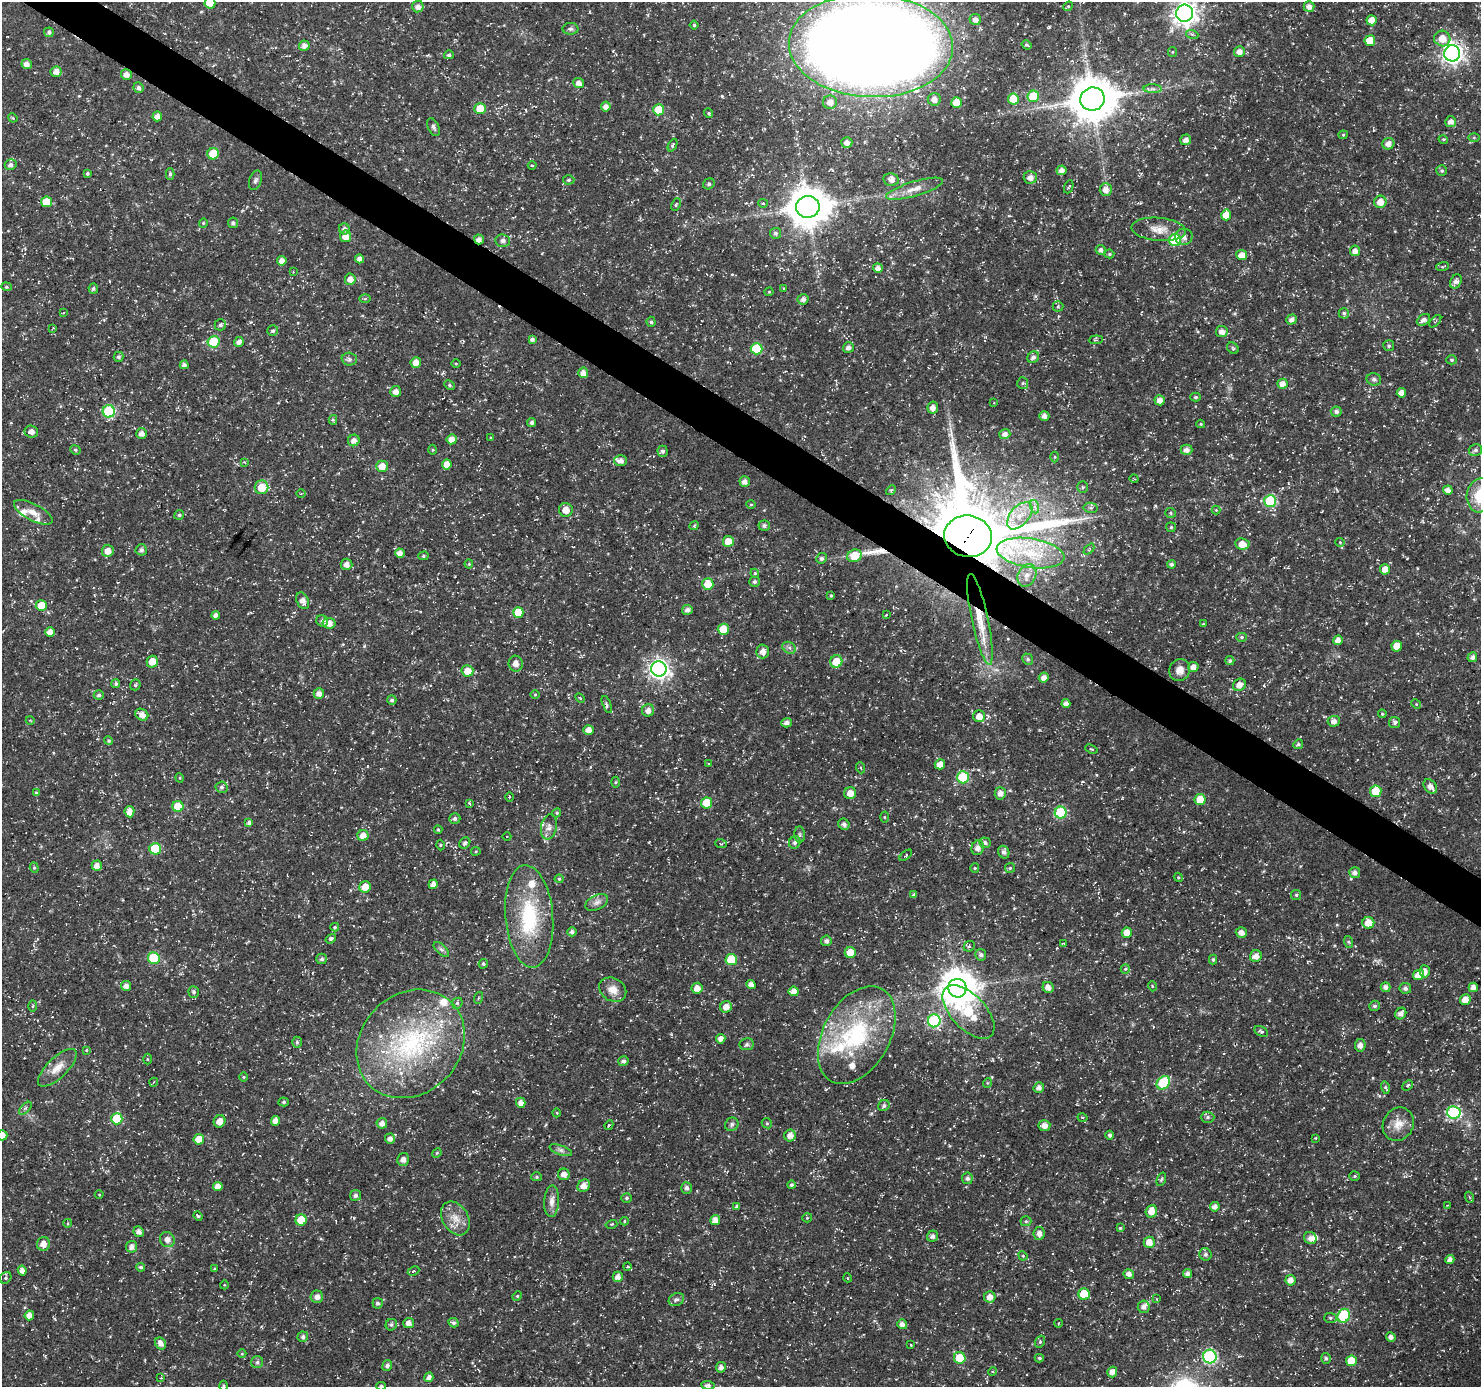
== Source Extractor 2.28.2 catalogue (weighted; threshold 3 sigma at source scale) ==
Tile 11 of 4 x 4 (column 3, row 3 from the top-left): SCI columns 3030-4508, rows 1606-2990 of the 5997 x 6050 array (HDU 1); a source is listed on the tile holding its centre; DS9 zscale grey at full resolution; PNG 1483 x 1389 px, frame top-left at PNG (2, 2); each listed source drawn as its Kron ellipse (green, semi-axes under 4 px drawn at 4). Shown black and unused: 3% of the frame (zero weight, under 3 of 5 exposures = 3% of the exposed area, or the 3 px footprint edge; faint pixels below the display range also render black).
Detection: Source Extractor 2.28.2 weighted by HDU 2 'WHT'; one run over the whole footprint, this tile lists its part. Background 0.0184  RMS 0.0022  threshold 0.0098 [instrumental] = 3 sigma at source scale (4.5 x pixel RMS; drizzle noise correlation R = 1.50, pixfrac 1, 0.0396/0.0396 arcsec/px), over >= 5 px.
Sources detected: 495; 2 inside a brighter object's white glare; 2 cosmic-ray / hot-pixel residue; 1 long thin detection or spike segment (spike, bleed or trail) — neither listed nor drawn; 16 inside a brighter listed object's ellipse — not listed separately; the other 474 listed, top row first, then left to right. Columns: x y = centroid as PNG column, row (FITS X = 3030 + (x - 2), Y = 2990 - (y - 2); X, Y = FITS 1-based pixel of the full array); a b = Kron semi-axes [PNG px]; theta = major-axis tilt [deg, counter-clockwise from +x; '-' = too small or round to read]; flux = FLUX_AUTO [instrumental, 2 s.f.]
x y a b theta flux
210 3 5 5 - 4.5
418 6 6 5 - 1.1
1068 6 5 4 - 0.26
1309 6 5 5 - 1.1
1185 13 8 8 - 180
975 19 6 5 - 1.1
1372 20 5 5 - 2.4
694 25 4 4 - 0.33
570 29 8 6 -1 0.5
49 32 5 4 - 0.56
1192 34 6 4 -19 0.36
1442 38 8 7 - 2.7
1370 41 5 5 - 4.7
871 45 82 52 -2 700
1027 45 5 3 - 0.31
304 46 5 5 - 1.2
1239 51 5 5 - 1.3
1172 52 5 4 - 0.24
1452 53 8 8 - 120
449 55 5 4 - 0.47
27 64 5 5 - 1.2
56 72 5 5 - 1.4
126 74 5 5 - 1.2
579 83 5 5 - 1.3
138 88 5 5 - 0.77
1153 89 9 4 0 0.66
1033 96 6 5 - 8
934 99 6 6 - 1.2
1013 99 5 5 - 5.2
1092 99 12 11 - 840
830 102 7 6 - 1.6
956 103 5 5 - 3
606 106 5 4 - 1.2
480 109 6 5 - 4.1
659 110 5 5 - 5.6
709 113 5 4 - 0.32
157 116 5 4 - 1.2
13 118 5 3 - 0.21
1451 122 5 5 - 1.1
433 127 9 5 -64 0.58
1343 135 4 4 - 0.21
1474 138 6 4 0 0.29
1443 139 5 3 - 0.23
1186 140 5 5 - 1.1
847 142 5 5 - 1.1
1388 144 6 5 - 1.3
673 145 7 4 64 0.34
213 154 6 5 - 5.7
11 165 6 5 - 0.79
532 165 4 3 - 0.19
1062 170 5 4 - 1.2
1442 171 5 5 - 0.4
87 174 4 3 - 0.37
170 174 5 4 - 0.38
1030 177 6 6 - 1.4
891 179 8 6 -10 1.1
255 180 10 6 71 0.59
569 180 6 4 3 0.37
709 184 6 5 - 0.45
1069 187 7 2 68 0.23
915 189 30 7 16 2.6
1106 189 6 6 - 1.5
47 202 5 5 - 3.9
1380 202 6 6 - 2.2
763 203 4 4 - 0.24
676 205 6 3 64 0.28
808 207 11 11 - 650
1226 215 5 5 - 2.6
203 223 5 4 - 0.25
233 223 5 5 - 0.61
344 229 5 5 - 1
1159 229 27 11 -5 3.2
775 233 5 5 - 0.58
345 236 5 5 - 2.1
1184 237 9 8 - 1.2
479 239 5 5 - 1.1
1175 240 6 6 - 13
503 241 7 6 - 0.94
1101 250 5 4 - 0.79
1355 251 5 5 - 1.2
1109 254 5 4 - 0.33
1242 255 5 5 - 2
359 259 4 4 - 1.2
282 261 5 4 - 1.6
1442 267 6 3 19 0.26
878 268 5 5 - 1.1
293 272 3 2 - 0.15
350 279 6 5 - 1.5
1456 281 7 5 64 1.1
6 287 5 4 - 0.31
93 288 5 5 - 0.44
783 288 4 3 - 0.19
769 292 4 4 - 0.23
365 299 6 4 2 0.27
803 299 5 5 - 0.96
1058 306 5 5 - 0.33
63 313 4 3 - 0.18
1344 313 5 5 - 0.42
1292 319 5 5 - 1
1423 320 7 5 34 0.95
1435 321 7 3 46 0.25
651 322 5 4 - 0.4
220 325 6 5 - 0.6
53 328 4 3 - 0.17
273 331 5 5 - 0.48
1222 331 6 5 - 1.3
532 339 4 4 - 0.68
1096 340 7 3 6 0.34
214 342 6 5 - 10
239 342 5 4 - 1.2
1389 346 5 5 - 0.41
848 348 5 5 - 0.93
1233 348 6 5 - 0.35
756 349 6 6 - 10
119 357 5 5 - 0.52
1033 357 6 5 - 0.81
349 359 7 6 - 0.65
1452 360 5 4 - 0.33
416 362 5 5 - 2
456 364 4 3 - 0.19
184 365 4 4 - 0.76
583 373 5 5 - 1.4
1374 379 7 6 - 0.6
1023 383 6 5 - 0.39
1283 384 5 5 - 1.5
449 385 5 4 - 0.37
396 391 5 5 - 1.1
1401 393 4 4 - 1.5
1196 397 5 4 - 0.39
1160 400 5 5 - 1.5
994 402 4 2 - 0.15
933 407 6 5 - 1.3
109 411 6 6 - 18
1336 411 5 5 - 0.81
1044 416 5 4 - 1
333 420 5 4 - 0.33
532 422 4 4 - 0.64
1201 424 4 4 - 0.23
31 431 7 6 - 1
142 434 5 5 - 1.3
1005 434 5 5 - 0.91
491 438 4 2 - 0.2
452 439 5 5 - 1.5
354 440 6 5 - 1.3
75 450 5 4 - 0.33
433 450 5 3 - 0.21
1186 450 6 5 - 1.2
1475 450 7 6 - 0.61
663 451 5 5 - 0.61
1055 457 5 3 - 0.23
621 461 6 5 - 1.2
244 462 4 2 - 0.16
447 464 5 4 - 2
382 466 6 5 - 2.2
1134 479 4 3 - 0.22
745 482 5 5 - 1.1
261 487 7 7 - 4
1083 487 5 5 - 0.34
891 490 5 4 - 0.29
1448 490 5 4 - 1.2
301 494 4 3 - 0.18
1480 495 17 13 80 6.7
1270 501 6 6 - 15
751 505 5 3 - 0.21
1035 507 7 4 -70 0.72
1091 508 7 5 -11 0.49
566 510 7 7 - 1.8
1216 510 4 4 - 0.19
33 512 21 8 -28 2.1
1170 513 5 5 - 0.37
179 515 5 4 - 0.43
1020 516 16 9 49 3.4
694 526 5 3 - 0.25
764 526 5 5 - 0.67
1171 527 5 5 - 0.33
968 536 24 20 -8 2900
728 541 5 5 - 3.2
1340 542 4 4 - 0.22
1242 544 7 5 -9 2.4
1089 549 6 4 46 0.28
141 550 5 5 - 0.69
108 551 6 6 - 1.7
400 553 5 4 - 1.2
1030 553 34 14 -8 10
423 556 5 4 - 0.33
854 556 7 6 - 3.9
821 558 5 5 - 0.57
347 564 6 5 - 1.1
469 564 4 4 - 0.23
1171 564 4 4 - 0.54
1385 569 5 5 - 1.8
755 573 4 4 - 0.27
1027 575 12 9 64 1.8
755 582 5 5 - 0.53
708 584 6 5 - 4.7
831 596 4 3 - 0.29
303 601 9 6 -66 1.4
41 606 5 5 - 3.8
687 610 5 5 - 0.88
518 612 5 5 - 4.5
216 615 4 4 - 0.89
886 615 4 2 - 0.2
980 619 46 8 -78 6.1
322 621 6 5 - 0.72
329 623 6 5 - 1.7
1203 624 4 3 - 0.21
723 629 5 5 - 4.5
50 632 5 4 - 1.5
1242 637 5 4 - 0.34
1338 640 5 4 - 1.3
1397 646 5 5 - 3
789 648 7 5 -30 0.61
763 651 7 6 - 1.2
1472 657 5 4 - 0.77
1028 659 6 5 - 0.41
836 661 6 6 - 4.4
1230 661 4 4 - 0.45
152 662 6 5 - 2.9
516 664 8 7 - 1.1
1193 667 5 5 - 1.5
659 669 8 7 - 110
1180 670 11 10 - 1.8
467 671 6 5 - 2.6
1044 678 5 5 - 1.3
116 684 4 4 - 0.41
135 685 5 5 - 0.37
1239 685 7 6 - 1.6
319 694 5 5 - 1.2
535 694 5 3 - 0.2
99 695 5 5 - 0.55
580 698 6 3 -45 0.25
392 700 5 4 - 0.53
1066 704 4 4 - 1
1416 704 5 4 - 0.23
607 705 9 4 -68 0.46
648 710 6 6 - 1.2
1382 714 4 4 - 0.24
142 715 7 5 -33 1.5
979 716 6 5 - 1.9
30 720 4 3 - 0.16
1334 721 6 5 - 1.2
786 723 5 4 - 0.87
1395 723 5 5 - 0.54
588 730 5 5 - 1.6
109 741 5 4 - 0.29
1298 744 5 4 - 0.38
1091 749 6 3 -21 0.24
709 764 4 3 - 0.21
940 764 5 5 - 1.8
861 768 5 3 - 0.23
963 777 6 6 - 14
180 778 5 3 - 0.21
615 782 5 3 - 0.25
1430 786 8 6 -49 1.4
221 787 6 6 - 0.54
1376 791 6 5 - 4.9
36 793 4 4 - 0.3
850 793 6 6 - 2.1
1000 793 6 5 - 1.1
509 797 4 3 - 0.22
1200 800 5 5 - 4.2
469 803 3 3 - 0.25
706 803 5 5 - 4.6
178 806 5 5 - 4.9
129 812 5 5 - 1.8
557 813 5 4 - 0.3
1061 813 6 6 - 14
884 817 5 3 - 0.21
455 818 5 5 - 0.7
249 823 4 4 - 0.6
844 824 6 5 - 0.75
549 827 13 7 79 1.3
438 830 4 3 - 0.26
363 835 5 5 - 1.7
800 835 8 5 -84 0.5
507 837 4 3 - 0.18
795 842 6 5 - 0.7
465 843 6 5 - 0.64
985 843 6 5 - 0.6
721 844 6 3 -19 0.28
440 845 5 3 - 0.23
978 848 7 6 - 1.2
155 849 5 5 - 9
476 851 4 4 - 0.24
1004 852 6 5 - 0.72
906 855 7 3 39 0.24
97 866 5 5 - 1.4
34 868 5 4 - 0.3
975 868 5 4 - 0.26
1010 868 5 5 - 0.28
1355 873 5 5 - 0.95
1178 877 5 3 - 0.21
559 879 4 4 - 0.27
433 884 5 4 - 1.4
365 887 6 5 - 2.7
914 895 4 4 - 0.43
1296 895 5 5 - 0.38
597 902 12 7 27 1.1
529 916 51 24 -85 17
1368 923 6 6 - 2.7
335 927 4 4 - 0.27
572 932 4 4 - 0.76
1241 932 5 5 - 1.3
1127 933 5 5 - 2.4
331 939 6 4 34 0.53
826 941 5 5 - 0.77
1349 942 6 4 -70 0.28
1063 943 3 2 - 0.19
969 946 6 5 - 0.41
441 949 9 5 -44 0.58
850 952 5 5 - 3.2
981 955 6 5 - 0.65
1256 956 6 5 - 1.4
154 958 6 6 - 11
322 959 5 5 - 0.58
731 959 6 5 - 7.5
1213 960 5 4 - 0.37
483 964 5 4 - 0.37
1125 969 5 4 - 0.29
1425 971 6 5 - 1.4
1418 975 6 5 - 2.3
751 984 4 4 - 1.3
126 986 5 5 - 1
1152 986 5 3 - 0.2
1048 987 6 5 - 1.4
1386 987 5 5 - 0.94
1473 987 5 4 - 1.2
697 988 5 5 - 1.7
957 988 9 9 - 460
1405 988 5 5 - 0.68
613 990 14 11 -31 2.4
794 991 5 5 - 1.6
194 992 6 5 - 0.54
478 998 6 4 70 0.28
1465 1000 5 5 - 2
457 1003 6 5 - 0.41
33 1006 5 3 - 0.24
1374 1006 5 5 - 0.51
726 1007 6 5 - 1.8
969 1012 33 17 -46 18
1401 1013 6 5 - 1.2
934 1021 6 6 - 20
1261 1031 7 4 -28 0.42
857 1035 53 33 61 26
721 1039 4 4 - 1.4
297 1042 5 5 - 0.4
411 1044 58 49 45 39
747 1044 7 6 - 0.46
1360 1045 6 5 - 1
86 1050 4 3 - 0.2
147 1059 5 3 - 0.21
623 1061 5 5 - 0.67
57 1068 25 10 44 2.9
244 1077 4 4 - 0.25
154 1082 4 3 - 0.19
987 1083 5 3 - 0.18
1163 1083 7 6 - 11
1407 1085 6 4 43 0.33
1039 1088 5 5 - 1.1
1385 1088 6 4 -76 0.35
284 1102 5 4 - 0.33
521 1103 5 4 - 1.3
884 1106 6 5 - 0.53
25 1108 8 3 45 0.37
1454 1112 6 6 - 23
557 1113 4 3 - 0.17
1082 1117 5 4 - 0.29
1208 1117 7 5 -1 0.56
117 1119 5 5 - 7.6
219 1121 6 5 - 1.7
275 1121 5 4 - 1.5
382 1123 5 5 - 1.3
767 1123 5 4 - 0.31
732 1124 7 6 - 0.5
1398 1124 17 15 61 2.8
609 1125 5 4 - 0.3
1044 1126 6 5 - 1.5
2 1135 5 5 - 1.7
1110 1135 4 4 - 0.52
790 1136 6 5 - 1.4
1316 1138 3 3 - 0.18
199 1139 5 5 - 2.9
390 1139 5 5 - 1.1
561 1150 12 4 -19 0.73
437 1153 5 4 - 0.24
403 1159 6 5 - 0.87
564 1174 6 5 - 1.3
1355 1176 5 4 - 0.29
537 1177 5 4 - 0.36
967 1178 5 5 - 0.71
1161 1179 7 4 70 0.35
791 1185 4 4 - 0.45
218 1186 5 4 - 1.7
584 1186 7 5 45 1.8
687 1188 6 5 - 0.74
99 1195 4 3 - 0.16
355 1195 5 5 - 0.66
1469 1197 5 3 - 0.26
627 1198 5 5 - 0.41
552 1201 16 7 87 1.5
1448 1205 3 2 - 0.16
737 1207 4 4 - 0.61
1215 1207 5 4 - 1.1
1151 1211 6 5 - 2.1
198 1216 5 4 - 0.28
455 1218 18 13 -59 3
807 1218 5 4 - 0.23
301 1220 5 5 - 4.6
715 1220 5 5 - 1.4
624 1221 4 4 - 0.22
1026 1221 5 5 - 0.32
68 1223 4 3 - 0.17
611 1224 6 3 16 0.25
1120 1228 4 4 - 0.3
139 1232 5 5 - 0.93
1039 1233 6 5 - 1.1
933 1236 6 5 - 0.81
1310 1238 6 6 - 1.2
167 1239 8 7 - 1.3
1149 1242 5 5 - 2
43 1244 7 6 - 1.7
132 1247 6 5 - 1.1
1205 1254 6 6 - 0.57
1023 1256 5 4 - 0.22
1450 1260 4 4 - 0.89
141 1267 4 4 - 0.43
627 1267 4 3 - 0.2
214 1269 3 3 - 0.22
22 1270 5 4 - 1.2
414 1271 6 4 26 0.29
1187 1273 4 4 - 0.83
1129 1274 5 5 - 1.1
618 1277 5 5 - 1.2
6 1278 6 5 - 0.41
848 1278 4 3 - 0.18
1291 1280 5 5 - 1.5
224 1285 4 3 - 0.17
1084 1294 6 5 - 6
517 1296 5 4 - 0.27
317 1297 6 6 - 1.1
990 1297 5 5 - 1.4
1156 1299 4 2 - 0.15
676 1300 8 6 31 0.6
378 1303 5 5 - 0.56
1144 1307 6 6 - 1
29 1315 5 4 - 1.5
1344 1316 7 6 - 13
1330 1318 6 5 - 0.37
409 1323 5 5 - 1.1
453 1323 5 4 - 0.57
1059 1323 4 3 - 0.21
902 1324 5 5 - 0.96
391 1325 6 5 - 0.49
303 1337 5 5 - 0.61
1391 1337 5 4 - 0.74
1040 1342 6 4 69 0.31
161 1343 6 5 - 1.3
911 1345 3 2 - 0.22
242 1354 4 3 - 0.16
1210 1356 7 6 - 27
960 1358 6 5 - 6.2
1039 1358 4 4 - 0.33
1326 1358 5 5 - 0.46
1351 1361 5 5 - 3.9
257 1362 6 6 - 0.51
387 1365 5 5 - 0.68
721 1367 5 5 - 1
993 1371 4 4 - 0.25
1112 1372 5 5 - 1.3
429 1377 5 4 - 0.99
161 1378 4 4 - 0.23
708 1385 6 4 -6 0.48
223 1386 5 3 - 0.23
381 1386 5 4 - 0.32
Overlapping masked pixels (flux is a lower limit): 3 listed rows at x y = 479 239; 968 536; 980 619
Isophote crosses this tile's border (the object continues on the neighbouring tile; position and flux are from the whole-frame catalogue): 8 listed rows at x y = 210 3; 1185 13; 871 45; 1480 495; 2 1135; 708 1385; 223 1386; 381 1386